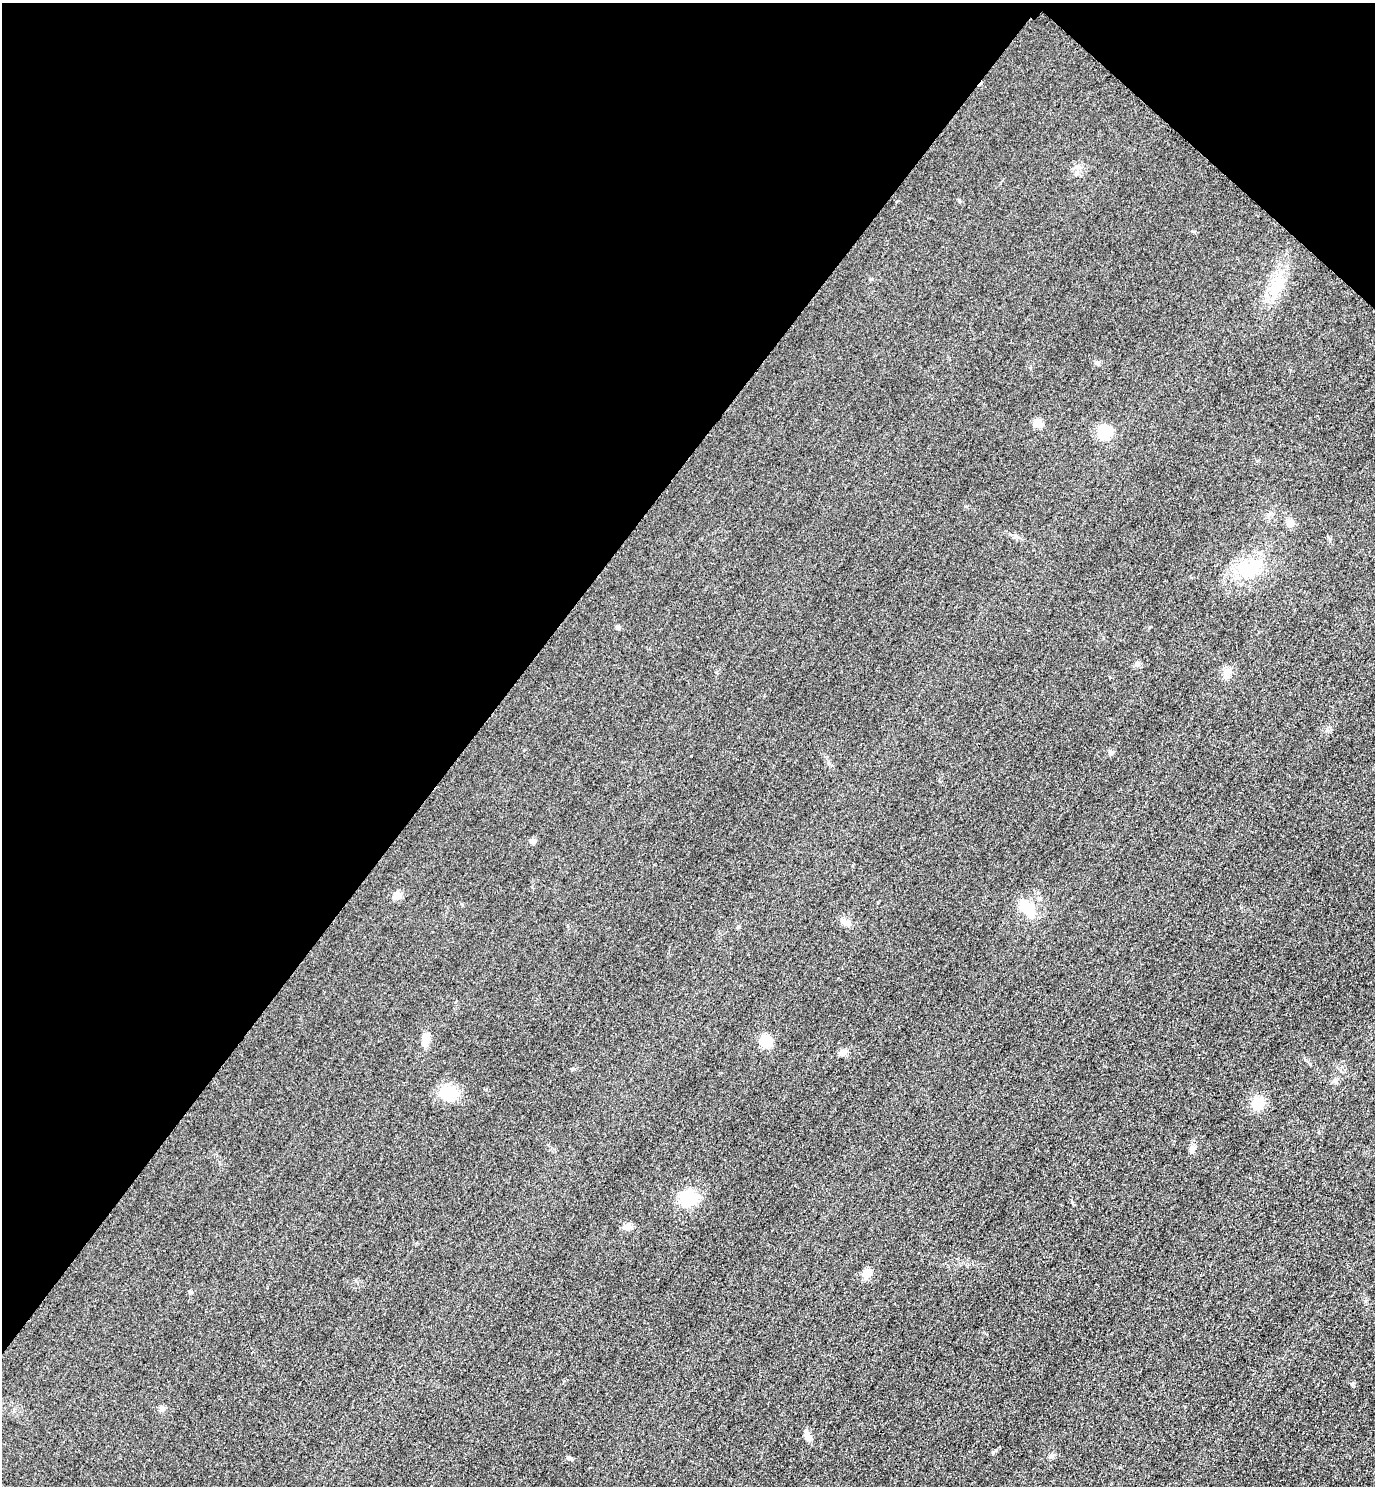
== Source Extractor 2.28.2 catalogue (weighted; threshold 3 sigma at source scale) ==
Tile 2 of 4 x 4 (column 2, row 1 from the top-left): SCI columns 1697-3069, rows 4482-5965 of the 5996 x 5993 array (HDU 1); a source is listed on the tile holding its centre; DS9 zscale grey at full resolution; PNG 1377 x 1488 px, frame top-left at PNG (2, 3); no overlay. Shown black and unused: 37% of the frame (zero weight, under 3 of 4 exposures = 3% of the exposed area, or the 3 px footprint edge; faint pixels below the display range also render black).
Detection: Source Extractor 2.28.2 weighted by HDU 2 'WHT'; one run over the whole footprint, this tile lists its part. Background 0.0511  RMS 0.017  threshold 0.0753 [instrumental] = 3 sigma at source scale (4.5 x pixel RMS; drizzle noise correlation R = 1.50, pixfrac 1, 0.05/0.05 arcsec/px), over >= 5 px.
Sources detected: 30; all 30 listed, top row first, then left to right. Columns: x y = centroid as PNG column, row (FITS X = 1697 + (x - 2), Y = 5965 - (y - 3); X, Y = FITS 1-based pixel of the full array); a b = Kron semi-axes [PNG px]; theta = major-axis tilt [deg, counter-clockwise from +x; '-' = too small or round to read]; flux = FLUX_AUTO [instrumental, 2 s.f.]
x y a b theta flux
1276 286 31 13 66 43
1098 363 7 5 -22 3.5
1037 423 5 5 - 51
1104 432 11 10 - 53
1290 524 12 8 66 7.3
1250 568 31 19 21 71
617 627 5 4 - 4.7
1137 664 7 6 - 4.1
1226 674 15 9 -88 11
1110 753 7 6 - 3.8
533 841 7 5 8 6.4
397 895 5 5 - 39
1026 908 19 12 -45 38
848 923 11 7 -61 7.5
426 1039 13 7 79 20
766 1041 16 13 -44 22
843 1052 11 7 15 7.5
1335 1081 8 6 19 5.4
448 1093 21 15 -11 50
1258 1103 18 14 71 24
1192 1149 12 6 89 6.4
689 1198 19 16 -47 51
1072 1202 5 4 - 1.8
628 1227 10 8 3 9.8
867 1273 12 9 50 13
190 1292 5 4 - 2.1
161 1408 8 7 - 4.5
808 1437 14 6 -58 8.6
1052 1456 9 4 35 3.6
569 1458 7 5 -11 3.1
Unlisted compact peaks at least as high as the median listed source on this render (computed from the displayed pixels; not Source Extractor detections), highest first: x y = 1352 1384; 572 1069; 959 200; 1310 1064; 691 756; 1365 1301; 1192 231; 1030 368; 462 904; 1330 539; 486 1090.